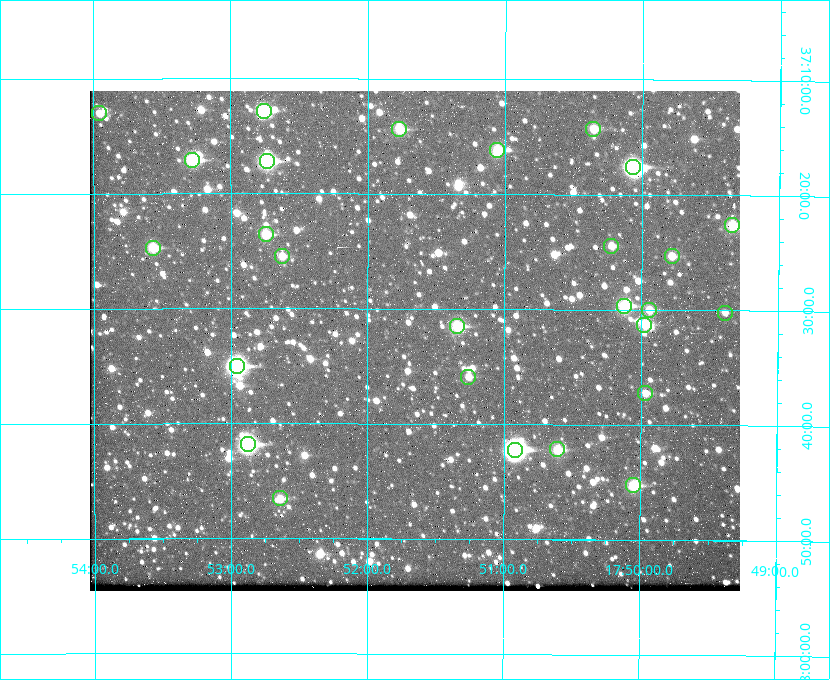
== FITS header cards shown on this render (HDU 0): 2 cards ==
NAXIS1  =                  650 / Width of table row in bytes
NAXIS2  =                  500 / Number of rows in table

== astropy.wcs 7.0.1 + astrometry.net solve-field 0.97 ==
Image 650 x 500 px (HDU 0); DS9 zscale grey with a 90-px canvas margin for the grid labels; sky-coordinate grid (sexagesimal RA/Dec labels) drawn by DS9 from the SOLVED WCS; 27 Tycho-2 reference stars matched to detected sources circled (green)
Header WCS: none
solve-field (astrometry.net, Tycho-2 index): SOLVED blind (the file carries no WCS)
Solved WCS: RA---TAN-SIP/DEC--TAN-SIP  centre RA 17:51:39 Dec +37:33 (267.91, +37.55 deg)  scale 5.22 arcsec/px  FOV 56.5' x 43.5'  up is +180 deg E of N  parity flipped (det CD > 0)
(file carries no celestial WCS; the grid is the blind solution)
Tycho-2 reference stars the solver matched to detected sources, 27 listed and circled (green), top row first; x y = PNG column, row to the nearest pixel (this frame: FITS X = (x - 90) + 1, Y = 500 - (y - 91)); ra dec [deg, ICRS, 3 dp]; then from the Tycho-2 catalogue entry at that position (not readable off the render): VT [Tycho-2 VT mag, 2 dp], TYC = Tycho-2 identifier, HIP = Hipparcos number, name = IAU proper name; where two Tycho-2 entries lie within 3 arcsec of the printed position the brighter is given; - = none
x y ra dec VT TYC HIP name
264 111 268.189 +37.213 9.71 2620-542-1 - -
99 113 268.489 +37.217 11.29 2620-732-1 - -
399 129 267.943 +37.240 10.39 2620-505-1 - -
593 129 267.589 +37.238 11.09 2619-212-1 - -
497 150 267.764 +37.270 10.17 2620-784-1 - -
192 160 268.319 +37.285 9.88 2620-536-1 - -
267 161 268.183 +37.286 8.98 2620-786-1 87506 -
633 167 267.517 +37.293 8.96 2619-379-1 - -
732 225 267.335 +37.377 10.60 2619-634-1 - -
266 234 268.186 +37.393 10.44 2620-175-1 - -
611 246 267.555 +37.408 11.50 2619-358-1 - -
153 248 268.392 +37.412 10.60 2620-800-1 - -
282 256 268.156 +37.424 11.25 2620-712-1 - -
672 256 267.445 +37.422 11.17 2619-451-1 - -
624 306 267.531 +37.495 10.07 2619-274-1 - -
649 310 267.485 +37.500 11.33 2619-40-1 - -
725 313 267.347 +37.503 12.15 3088-638-1 - -
644 325 267.494 +37.522 10.35 3088-270-1 - -
457 326 267.836 +37.525 9.96 3089-889-1 - -
237 366 268.239 +37.584 8.64 3089-755-1 - -
468 377 267.815 +37.598 11.54 3089-1081-1 - -
645 393 267.491 +37.621 11.40 3088-1284-1 - -
248 444 268.219 +37.697 8.93 3089-671-1 - -
557 449 267.652 +37.703 11.04 3089-693-1 - -
515 450 267.730 +37.705 8.13 3089-1203-1 87349 -
633 485 267.512 +37.755 10.10 3089-2332-1 - -
280 498 268.159 +37.775 11.22 3089-2245-1 - -